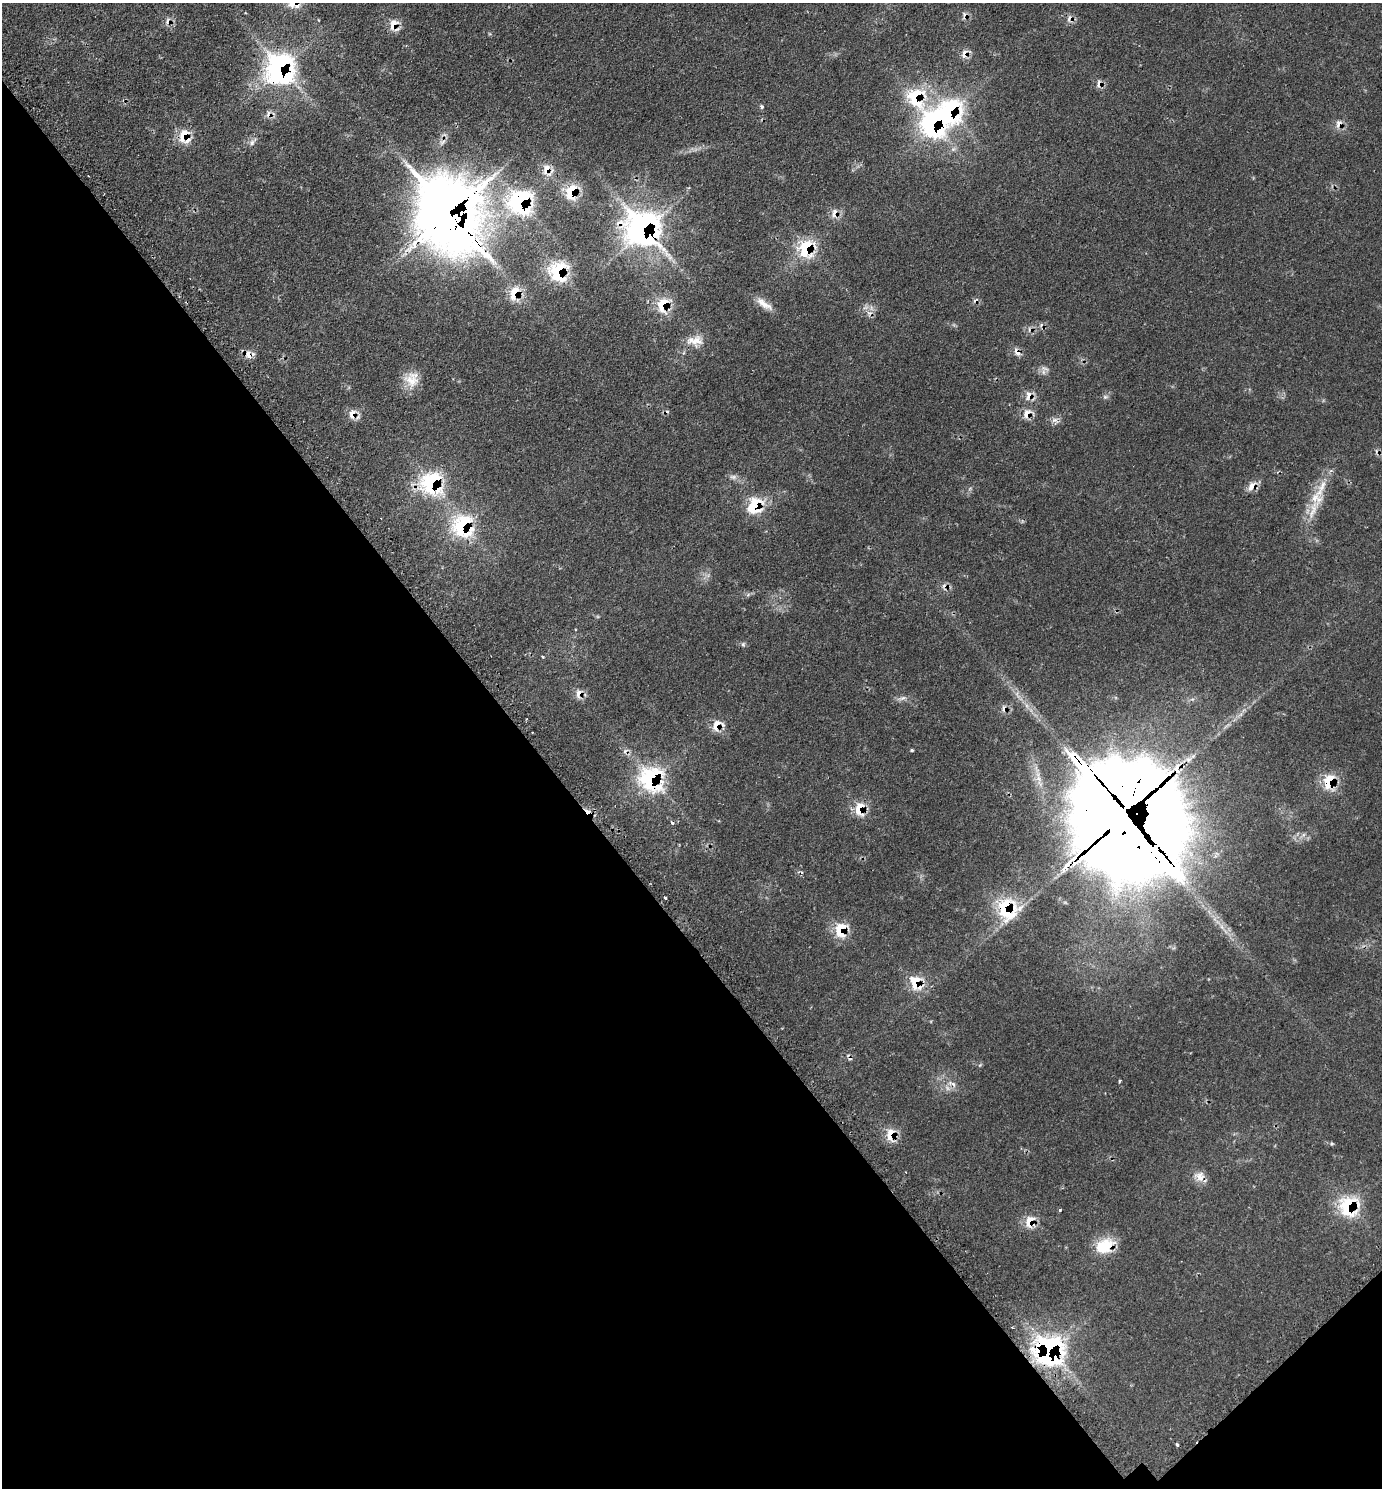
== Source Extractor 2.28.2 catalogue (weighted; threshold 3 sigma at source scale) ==
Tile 14 of 4 x 4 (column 2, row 4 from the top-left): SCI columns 1710-3089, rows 51-1536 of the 6036 x 6039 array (HDU 1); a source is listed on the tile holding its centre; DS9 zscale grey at full resolution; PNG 1384 x 1490 px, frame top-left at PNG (2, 3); no overlay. Shown black and unused: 40% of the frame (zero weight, under 2 of 3 exposures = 4% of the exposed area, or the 3 px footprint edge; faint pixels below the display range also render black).
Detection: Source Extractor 2.28.2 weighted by HDU 2 'WHT'; one run over the whole footprint, this tile lists its part. Background 0.136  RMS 0.0079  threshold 0.0356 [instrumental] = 3 sigma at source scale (4.5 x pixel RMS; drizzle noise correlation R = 1.50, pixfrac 1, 0.05/0.05 arcsec/px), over >= 5 px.
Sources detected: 87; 1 too faint to see at this stretch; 2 inside a brighter object's white glare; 11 cosmic-ray / hot-pixel residue — not listed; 1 inside a brighter listed object's ellipse — not listed separately; the other 72 listed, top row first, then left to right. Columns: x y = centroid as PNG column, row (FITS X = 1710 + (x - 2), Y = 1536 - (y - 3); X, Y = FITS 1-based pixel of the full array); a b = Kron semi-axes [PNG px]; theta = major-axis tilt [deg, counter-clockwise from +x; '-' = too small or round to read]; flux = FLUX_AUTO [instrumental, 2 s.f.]
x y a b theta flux
393 24 16 10 66 8.2
964 53 12 7 79 4.5
280 68 24 22 80 160
1099 84 12 7 86 3.4
916 97 34 19 -63 46
762 107 5 4 - 1.4
933 124 24 20 89 110
1338 124 13 7 64 4.5
184 136 17 13 -75 16
252 142 13 6 48 3.3
547 170 16 10 -75 7.3
689 188 5 3 - 0.68
571 192 17 11 76 21
521 202 21 16 72 82
448 212 32 25 -65 2900
834 213 12 6 71 4.4
643 228 26 23 -39 270
806 248 19 14 78 35
558 271 17 15 72 49
515 293 16 11 71 16
764 304 26 8 -36 7.7
663 305 18 12 67 20
695 341 22 13 -3 10
1017 352 11 6 -55 4.5
249 355 10 9 - 6.6
1045 369 12 5 -14 2.7
412 380 23 15 -35 13
1029 395 13 9 86 5.8
1105 397 6 6 - 1.6
1027 413 15 11 49 7.1
352 414 15 9 86 6.5
1054 420 7 4 17 2.1
733 477 11 6 -1 2.8
432 483 20 19 - 66
1252 486 15 8 57 6.1
1321 488 44 9 66 21
754 506 21 16 54 27
463 526 20 19 - 62
743 644 6 5 - 1.3
543 657 4 3 - 1.1
579 693 12 8 78 5.2
902 698 13 4 19 2.6
1004 708 10 6 -77 3.2
716 725 16 10 71 9.1
532 732 3 2 - 0.68
912 750 4 3 - 1.1
1189 759 9 8 - 3.5
1177 769 18 8 -83 10
651 779 20 17 -68 87
1329 781 16 11 73 21
860 809 18 11 -88 14
1121 813 72 24 -52 38000
672 823 4 3 - 1.8
1303 835 7 4 71 1.7
665 898 3 3 - 1.6
1007 908 22 20 -62 50
841 930 18 13 90 20
916 982 20 14 -65 18
849 1057 10 6 -53 2.1
980 1065 6 4 17 0.87
1119 1081 3 3 - 0.87
953 1084 9 5 -65 2.4
891 1134 16 10 88 12
1332 1143 5 4 - 1
1200 1176 14 12 86 6.5
1349 1206 15 14 - 56
1060 1210 3 3 - 4.1
1030 1221 14 11 81 12
1104 1246 23 16 28 24
1012 1327 3 2 - 0.63
1049 1351 20 19 - 170
1177 1445 4 3 - 1.5
Overlapping masked pixels (flux is a lower limit): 44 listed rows (the first 20) at x y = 393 24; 964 53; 280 68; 1099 84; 916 97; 933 124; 1338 124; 184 136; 547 170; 571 192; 521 202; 448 212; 834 213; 643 228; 806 248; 558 271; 515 293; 663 305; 1017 352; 249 355